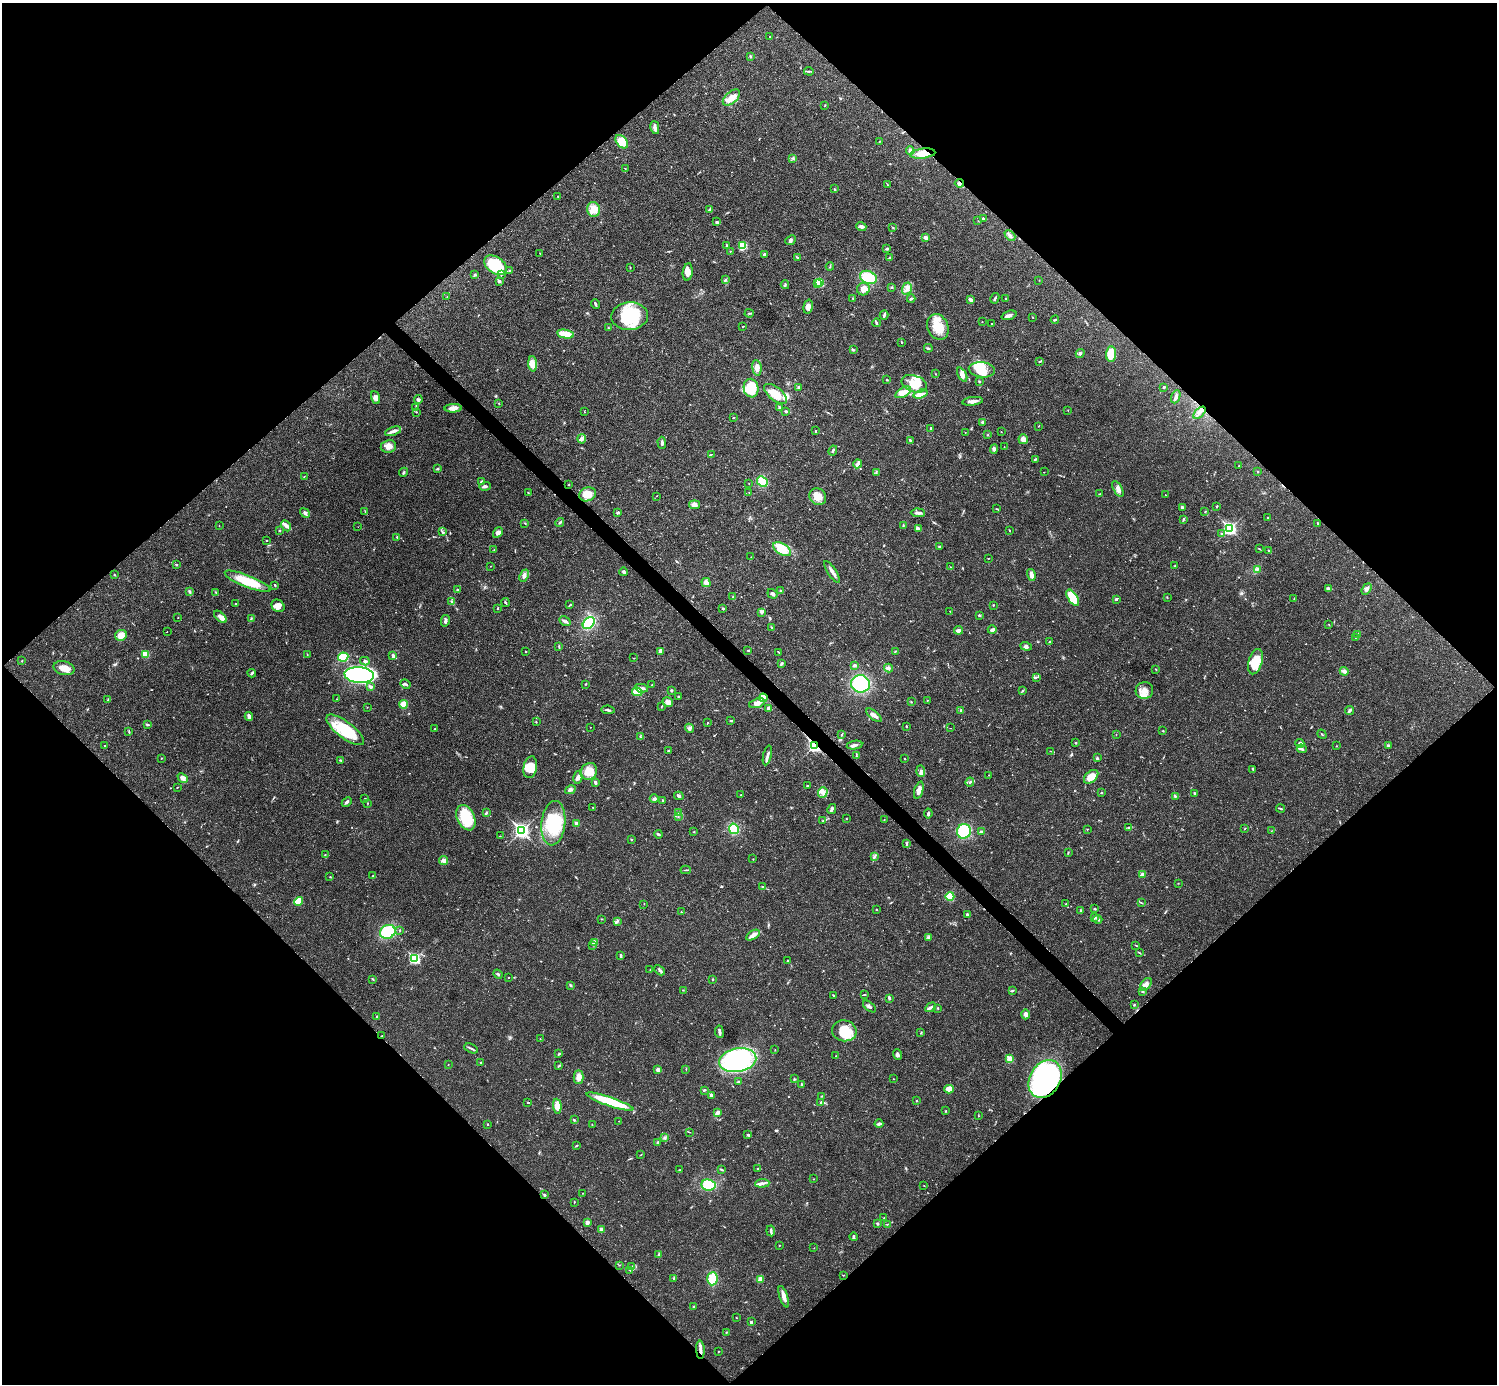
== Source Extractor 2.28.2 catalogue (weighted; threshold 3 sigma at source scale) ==
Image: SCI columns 1-5978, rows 158-5682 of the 5981 x 5981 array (HDU 1 of 3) = the unmasked area's bounding box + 8 px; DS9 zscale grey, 4 x 4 block average (1 PNG px = mean of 4 x 4 image px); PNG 1499 x 1386 px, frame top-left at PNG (2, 3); each listed source drawn as its Kron ellipse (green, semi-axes under 4 px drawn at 4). Shown black and unused: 51% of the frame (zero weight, under 3 of 4 exposures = <1% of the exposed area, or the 3 px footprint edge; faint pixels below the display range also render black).
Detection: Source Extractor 2.28.2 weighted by HDU 2 'WHT'. Background 0.0211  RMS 0.0023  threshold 0.0102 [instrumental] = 3 sigma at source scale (4.5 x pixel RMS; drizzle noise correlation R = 1.50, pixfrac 1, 0.05/0.05 arcsec/px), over >= 5 px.
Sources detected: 624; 1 too faint to see at this stretch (4 x 4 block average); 6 inside a brighter object's white glare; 5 cosmic-ray / hot-pixel residue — neither listed nor drawn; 7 coinciding with a brighter row at this scale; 41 inside a brighter listed object's ellipse — not listed separately; of the other 564, all 500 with FLUX_AUTO >= 0.403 (the completeness limit of this list) listed and drawn (64 fainter detections not listed), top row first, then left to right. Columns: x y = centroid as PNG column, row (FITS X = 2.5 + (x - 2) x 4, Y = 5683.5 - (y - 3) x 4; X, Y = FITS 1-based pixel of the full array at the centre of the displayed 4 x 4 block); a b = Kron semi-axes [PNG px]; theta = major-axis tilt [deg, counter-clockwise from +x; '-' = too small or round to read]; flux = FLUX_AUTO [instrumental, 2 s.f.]
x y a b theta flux
770 36 2 2 - 0.47
750 56 3 2 - 1.4
809 71 5 2 - 1.5
731 98 10 5 42 12
825 105 2 2 - 0.55
655 127 7 4 -77 4.9
880 141 2 2 - 0.55
622 142 8 5 -48 23
910 151 4 3 - 4.2
923 153 13 5 7 19
793 158 2 2 - 0.59
625 168 2 2 - 0.67
959 183 4 3 - 3.5
887 184 3 2 - 0.82
834 189 3 2 - 0.53
558 196 2 2 - 0.57
593 209 7 6 - 12
709 210 4 2 - 1.6
983 218 3 2 - 1.1
978 221 2 2 - 0.47
716 222 4 3 - 1.8
861 226 5 3 - 4.1
892 227 2 2 - 1.2
1010 235 6 3 -42 3.2
926 238 4 3 - 4.5
790 240 6 3 42 2.7
727 245 2 2 - 4.4
743 246 3 2 - 27
887 249 3 2 - 1.7
730 251 2 2 - 0.69
540 253 2 2 - 0.63
764 255 3 3 - 2.5
797 257 3 2 - 1.3
890 258 3 2 - 0.91
495 265 13 8 -34 58
830 266 4 2 - 0.85
630 268 3 2 - 0.78
509 270 3 2 - 1.1
688 272 9 5 84 7
475 275 3 2 - 1.2
501 275 3 2 - 0.94
868 277 9 6 -23 34
725 280 4 2 - 1.5
1039 280 2 2 - 0.49
499 281 2 2 - 8.8
820 282 2 2 - 79
818 284 2 2 - 9
785 285 4 2 - 1.5
892 287 3 2 - 1.1
907 288 6 4 73 6.3
863 289 6 6 - 11
447 296 2 2 - 0.73
995 298 5 2 - 2.6
853 299 4 2 - 0.93
911 299 4 2 - 1.9
1005 299 2 2 - 0.63
971 300 2 2 - 9
595 304 5 2 - 2.4
808 307 7 4 77 8.7
749 313 4 2 - 1.3
884 315 5 2 - 2.3
1009 315 8 3 19 4.4
630 316 18 14 3 73
1032 317 2 2 - 0.87
1055 320 4 2 - 1.5
982 322 2 2 - 0.42
877 323 4 3 - 2.5
992 324 2 2 - 1.3
743 327 2 2 - 0.51
938 327 13 10 -70 27
608 328 2 2 - 0.77
565 334 8 3 -11 36
901 342 2 2 - 0.95
928 348 4 2 - 2
853 350 4 2 - 1.3
1080 353 4 2 - 1.7
1111 354 7 5 86 32
1040 362 4 2 - 1
533 364 8 4 -88 7.6
757 368 8 4 -82 7.4
982 370 13 7 -5 21
935 374 2 2 - 0.53
962 375 7 4 -63 6.6
887 380 2 2 - 1.1
979 382 3 2 - 1.1
914 384 13 8 -19 24
798 387 4 2 - 2
1164 387 3 2 - 1.8
751 388 9 7 -80 43
903 392 8 4 29 9.9
775 394 13 6 -39 23
921 394 7 4 19 7.2
375 397 6 3 -69 3.9
1176 397 7 3 67 3.3
418 400 4 3 - 2.4
972 401 10 2 6 8.5
499 403 2 2 - 0.6
779 407 3 2 - 1.2
416 408 3 2 - 0.77
453 408 9 4 1 9.7
1068 410 2 2 - 0.46
786 411 4 2 - 1.9
416 412 2 2 - 1.1
584 412 2 2 - 0.41
1200 413 7 2 44 3.2
734 417 2 2 - 0.76
983 422 3 2 - 3.2
1038 426 2 2 - 0.64
931 429 3 2 - 1.7
815 430 2 2 - 0.75
393 431 8 3 20 4.7
965 432 2 2 - 0.63
1001 432 2 2 - 0.53
988 435 2 2 - 0.55
582 439 4 4 - 4
1023 439 5 5 - 7
910 440 3 2 - 1.3
662 443 6 2 -88 2.8
388 446 8 6 10 8.1
1004 447 2 2 - 0.41
994 449 5 3 - 3
833 450 5 2 - 2.1
711 455 2 2 - 0.52
1035 459 4 2 - 1.2
857 464 4 4 - 3.6
1239 466 2 2 - 0.61
438 469 3 2 - 1.5
1258 471 2 2 - 0.78
404 472 5 2 - 1.6
1044 472 2 2 - 0.42
876 473 2 2 - 0.62
304 476 2 2 - 0.46
762 481 6 4 -46 24
481 482 3 2 - 1.8
749 483 2 2 - 0.47
569 485 2 2 - 0.68
485 486 6 3 15 3.2
1118 489 9 4 -62 6.2
528 492 2 2 - 0.66
749 492 2 2 - 0.42
587 494 8 6 24 18
1099 494 3 2 - 0.5
1166 495 2 2 - 0.65
656 496 2 2 - 0.46
818 497 9 7 -47 14
694 505 5 4 - 6.4
1182 507 3 2 - 2.4
1216 507 2 2 - 0.67
996 509 2 2 - 0.79
365 511 2 2 - 0.64
1205 511 3 2 - 0.69
305 513 5 3 - 3.1
618 513 3 2 - 2.6
918 513 7 3 -4 3.7
1268 518 3 2 - 0.9
1183 519 3 2 - 1.3
525 523 3 2 - 0.88
560 523 4 2 - 1.7
1318 523 3 2 - 1.2
219 526 2 2 - 0.58
286 526 6 3 -61 4.6
903 526 3 2 - 1.5
358 527 2 2 - 0.44
1230 528 3 2 - 300
918 529 4 2 - 4.4
279 531 2 2 - 0.5
442 531 2 2 - 0.98
1010 531 3 2 - 0.79
498 532 6 4 56 5.8
1222 534 3 2 - 1.8
397 537 3 2 - 0.96
267 541 2 2 - 0.54
939 547 3 2 - 1.5
782 549 10 5 -33 24
1260 549 3 2 - 0.89
494 550 2 2 - 0.84
1269 551 2 2 - 0.78
751 557 2 2 - 0.45
988 558 2 2 - 0.74
176 565 2 2 - 2.7
491 566 2 2 - 0.43
1175 566 2 2 - 0.89
951 567 2 2 - 0.61
1257 569 2 2 - 0.64
624 572 4 2 - 2.4
832 572 13 3 -57 5.9
114 575 2 2 - 1
1031 575 6 3 -75 8.2
524 576 6 3 67 4
248 581 24 6 -22 45
706 583 5 4 - 5.7
275 585 3 2 - 1.1
1329 588 4 3 - 2.2
1367 589 6 3 53 4.8
457 590 2 2 - 1.3
781 590 2 2 - 1.2
190 592 4 2 - 1.8
216 593 3 2 - 1
772 594 5 3 - 3.1
733 596 2 2 - 0.73
1167 597 2 2 - 0.43
1073 598 9 4 -57 50
1116 599 3 2 - 2
1294 599 3 2 - 0.8
451 602 3 2 - 1.6
236 603 2 2 - 0.52
505 603 4 2 - 1.5
570 605 3 2 - 0.96
993 605 2 2 - 0.99
278 606 7 5 -40 7.4
498 608 2 2 - 0.79
723 608 2 2 - 1.9
950 611 2 2 - 0.95
762 613 3 2 - 1.5
979 615 3 2 - 1.1
220 617 8 3 -42 8.6
178 618 2 2 - 0.46
251 618 3 2 - 1
445 621 6 3 78 3.6
565 621 6 2 -31 3.2
589 623 7 5 45 39
1329 625 2 2 - 0.56
771 627 3 2 - 0.81
959 630 4 3 - 3.6
992 630 4 2 - 4.1
167 632 2 2 - 0.89
1358 634 4 3 - 2.4
121 635 6 5 - 13
1355 638 2 2 - 0.51
1050 641 3 2 - 1.1
1026 646 6 4 -20 4.2
559 647 2 2 - 0.84
660 651 4 3 - 5.4
748 651 2 2 - 1.5
895 651 3 2 - 0.74
525 652 2 2 - 0.87
779 652 4 2 - 1.2
145 654 2 2 - 48
307 654 2 2 - 0.51
393 656 3 2 - 3.6
343 657 5 4 - 56
634 658 2 2 - 0.41
22 661 2 2 - 0.91
365 661 5 2 - 2.3
1255 662 13 6 73 33
782 663 3 2 - 2.5
854 665 3 2 - 3
64 668 10 7 -13 14
888 668 4 3 - 2.7
1156 669 2 2 - 0.45
1344 671 4 3 - 4.3
252 673 4 2 - 1.9
359 675 15 8 -5 340
1036 677 3 2 - 1.5
405 684 5 2 - 2.5
585 684 2 2 - 0.78
860 684 9 8 - 84
652 685 2 2 - 0.9
371 687 4 3 - 2.6
642 688 6 3 -10 3.9
1144 690 9 8 - 12
671 691 2 2 - 2.5
1023 691 3 2 - 1.3
637 692 5 3 - 27
678 697 2 2 - 1.2
763 698 4 3 - 36
336 699 2 2 - 0.5
108 700 3 2 - 0.62
927 700 2 2 - 0.75
668 702 5 4 - 5.8
911 702 2 2 - 0.6
757 703 8 4 19 7.9
403 704 4 3 - 20
662 706 2 2 - 0.71
367 707 2 2 - 0.46
768 709 4 3 - 2.6
608 710 7 2 -8 2.4
1349 710 4 3 - 2.8
961 711 3 3 - 2.4
874 715 9 3 -38 7.5
249 716 4 3 - 5.3
731 721 3 2 - 1.4
536 722 2 2 - 0.66
707 723 2 2 - 0.69
147 724 3 2 - 2.1
906 726 3 2 - 1.1
590 727 2 2 - 0.44
689 728 5 2 - 2.5
951 728 2 2 - 0.49
435 729 3 2 - 0.96
345 730 23 8 -37 55
129 731 3 2 - 0.8
1163 731 2 2 - 0.78
1322 734 5 2 - 0.96
842 735 3 2 - 1.1
1116 735 2 2 - 0.41
640 737 3 2 - 0.94
1076 743 2 2 - 0.97
1300 743 4 4 - 3.4
105 745 2 2 - 0.61
854 745 8 2 9 4.3
1388 745 3 2 - 2.3
814 746 3 2 - 280
1336 746 2 2 - 0.58
1302 749 5 2 - 2.4
669 750 3 2 - 1.1
1050 751 2 2 - 0.49
767 755 10 2 77 4.7
856 755 2 2 - 0.71
161 758 2 2 - 0.7
1097 758 4 2 - 1.9
905 759 2 2 - 0.67
341 760 3 2 - 1.7
530 767 11 6 79 19
1253 769 2 2 - 0.92
589 771 9 7 51 18
921 771 6 3 -86 3.6
989 775 2 2 - 0.54
578 777 7 4 76 4.7
1091 777 8 5 41 18
183 778 6 4 -42 5.3
595 782 3 2 - 3.1
970 782 5 2 - 2.1
807 786 2 2 - 1.3
177 788 2 2 - 0.46
570 790 5 3 - 3.3
919 790 9 3 72 9.1
823 792 5 5 - 6.4
1101 792 2 2 - 0.8
1194 793 2 2 - 1.4
740 795 2 2 - 0.58
679 796 5 3 - 2.4
1175 797 2 2 - 0.91
365 798 2 2 - 0.45
654 799 4 3 - 2.6
662 800 2 2 - 0.95
347 802 5 2 - 3
368 803 2 2 - 0.63
593 807 2 2 - 0.68
832 809 5 3 - 3.3
1281 809 4 2 - 1.6
678 812 4 3 - 2.5
486 813 4 2 - 1.8
928 814 5 2 - 2.5
678 817 2 2 - 0.55
466 818 13 8 -64 44
846 818 2 2 - 0.64
884 820 2 2 - 0.51
822 821 2 2 - 0.84
553 823 22 12 84 63
576 823 4 3 - 2.7
1129 827 3 2 - 0.89
734 829 5 4 - 44
1087 829 2 2 - 0.55
1244 829 2 2 - 0.69
521 831 4 3 - 320
964 831 7 6 - 57
1271 831 2 2 - 0.44
694 832 2 2 - 0.7
981 832 4 2 - 2.1
658 834 4 2 - 2.1
500 836 2 2 - 0.43
631 839 2 2 - 0.96
907 843 3 2 - 1.4
1068 852 3 2 - 1.1
325 855 2 2 - 0.67
874 857 3 2 - 1.5
753 859 2 2 - 0.45
444 860 4 4 - 7.7
686 870 5 2 - 1.4
1142 875 4 3 - 3.9
373 876 3 2 - 1.1
330 877 2 2 - 0.69
1178 883 2 2 - 0.46
762 887 2 2 - 2.4
950 896 4 4 - 25
298 901 5 4 - 24
1141 903 3 2 - 0.86
644 904 2 2 - 0.47
1066 904 2 2 - 0.71
1095 909 3 2 - 1.3
876 910 2 2 - 0.72
1081 910 3 2 - 2.3
681 912 2 2 - 0.63
967 914 3 2 - 2.2
1094 918 3 3 - 2.7
602 919 2 2 - 0.55
1098 919 4 2 - 2.6
617 921 4 2 - 1.9
400 930 2 2 - 0.8
388 932 8 6 30 71
753 935 7 4 32 6.1
928 938 3 3 - 2.1
595 942 3 2 - 1.7
593 945 2 2 - 0.7
1136 945 3 2 - 0.89
1139 953 3 2 - 0.82
620 955 3 2 - 1.8
414 959 3 2 - 190
788 960 2 2 - 0.62
650 970 2 2 - 0.59
660 970 6 3 -44 3
498 974 5 2 - 1.8
509 978 2 2 - 0.48
373 979 3 2 - 1.1
713 980 2 2 - 1.2
1146 984 7 4 53 5.9
570 985 3 2 - 1.7
683 990 2 2 - 0.62
1012 991 3 2 - 1.5
1142 991 3 2 - 1.5
864 995 4 2 - 0.67
834 996 3 2 - 1.3
889 998 3 2 - 3
1134 1005 2 2 - 0.76
869 1006 8 2 -39 3
931 1007 6 2 33 2.9
938 1008 2 2 - 1.2
1025 1014 5 3 - 5.6
377 1016 2 2 - 1.3
844 1031 12 10 -10 39
719 1032 6 2 -82 3.9
921 1033 3 2 - 1.1
382 1036 2 2 - 0.96
540 1039 2 2 - 0.63
471 1048 7 2 -25 2.6
775 1050 2 2 - 0.58
559 1054 4 2 - 1.2
898 1054 5 3 - 3.8
836 1056 2 2 - 0.55
1010 1059 2 2 - 45
738 1060 19 12 10 180
480 1062 2 2 - 1.3
448 1065 2 2 - 0.42
559 1066 4 2 - 1.3
686 1069 2 2 - 0.47
658 1070 3 3 - 5
579 1077 7 5 -90 8
794 1079 3 2 - 0.67
894 1079 2 2 - 0.49
1045 1079 20 15 59 320
738 1082 3 2 - 1.5
801 1084 3 2 - 1.3
949 1089 4 3 - 19
704 1090 3 2 - 1.4
711 1096 2 2 - 7.7
822 1096 3 2 - 0.92
916 1101 2 2 - 0.65
610 1102 25 4 -19 69
821 1102 4 3 - 2.7
528 1103 3 2 - 1
557 1106 7 3 -87 14
946 1111 2 2 - 0.99
717 1113 4 3 - 5.1
978 1116 2 2 - 0.59
574 1120 3 2 - 1.4
619 1121 2 2 - 0.4
487 1124 2 2 - 0.85
879 1124 4 3 - 2.6
592 1125 2 2 - 0.52
689 1132 2 2 - 0.46
748 1135 3 2 - 1.3
665 1137 2 2 - 1
658 1142 3 2 - 1.3
577 1146 3 2 - 0.8
641 1155 2 2 - 0.52
758 1168 2 2 - 0.92
721 1169 4 2 - 1.2
680 1170 3 2 - 0.96
814 1179 2 2 - 0.59
762 1183 7 3 5 5.2
708 1185 7 5 -6 41
924 1186 2 2 - 0.61
583 1193 2 2 - 0.55
544 1195 2 2 - 3.6
574 1202 2 2 - 0.67
884 1218 2 2 - 0.52
587 1223 4 3 - 3.8
877 1224 2 2 - 2.2
887 1224 3 2 - 0.61
601 1229 3 2 - 4.1
771 1231 5 2 - 2.7
854 1237 4 2 - 2.5
779 1245 2 2 - 0.63
814 1248 2 2 - 0.47
659 1255 3 3 - 1.7
619 1265 2 2 - 0.43
632 1266 3 2 - 1.2
630 1270 2 2 - 0.75
843 1275 2 2 - 0.55
674 1278 2 2 - 1.2
712 1279 6 5 - 31
760 1279 4 3 - 9.7
784 1297 11 3 -72 9.1
694 1307 3 2 - 1.4
736 1318 2 2 - 0.64
751 1322 2 2 - 3.8
727 1332 2 2 - 0.65
700 1350 9 3 -87 6.3
718 1352 2 2 - 0.7
Overlapping masked pixels (flux is a lower limit): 7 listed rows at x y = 923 153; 959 183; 763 698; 814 746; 382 1036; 1045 1079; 700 1350
Diffuse or blended objects may show on this block-average render without a row.